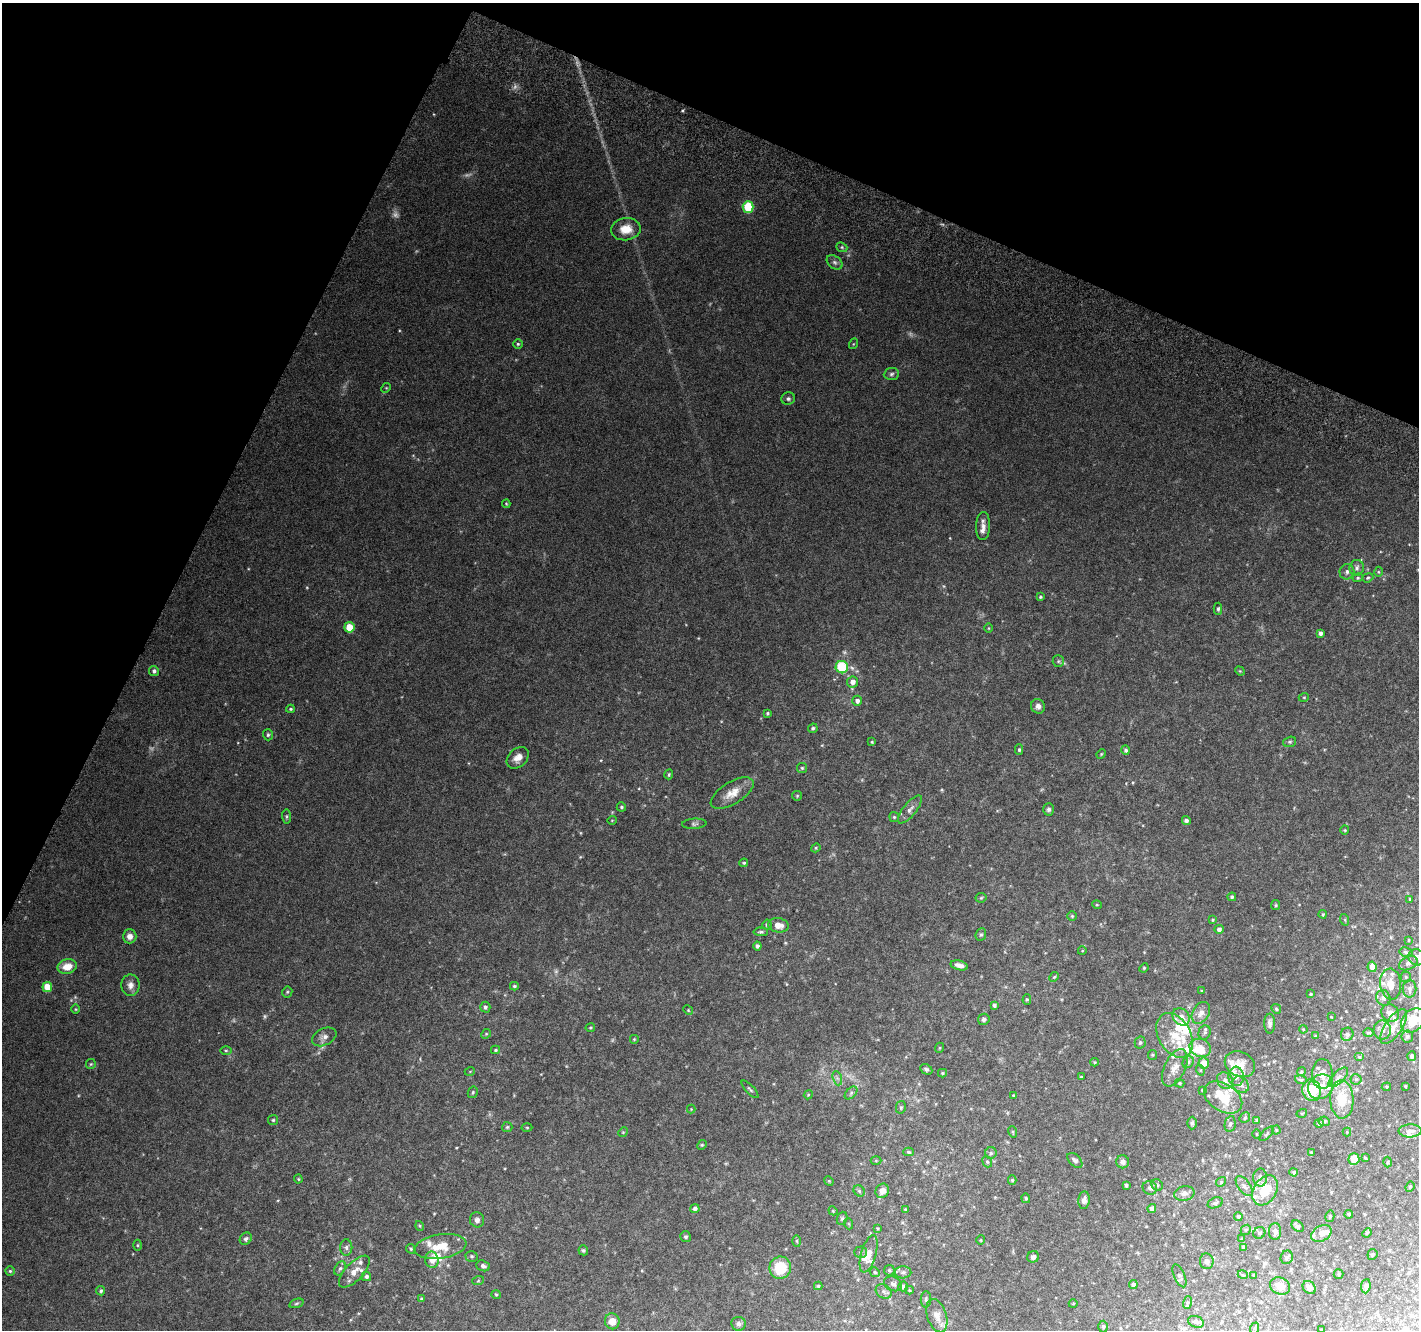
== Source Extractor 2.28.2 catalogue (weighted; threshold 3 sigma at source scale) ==
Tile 2 of 4 x 4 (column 2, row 1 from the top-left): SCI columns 1454-2870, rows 4308-5635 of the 5732 x 5894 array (HDU 1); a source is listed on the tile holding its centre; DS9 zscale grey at full resolution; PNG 1421 x 1332 px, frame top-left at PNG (2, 3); each listed source drawn as its Kron ellipse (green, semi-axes under 4 px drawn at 4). Shown black and unused: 22% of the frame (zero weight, under 3 of 6 exposures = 3% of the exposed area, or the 3 px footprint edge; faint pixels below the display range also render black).
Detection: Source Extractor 2.28.2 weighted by HDU 2 'WHT'; one run over the whole footprint, this tile lists its part. Background 0.0387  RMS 0.0037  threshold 0.015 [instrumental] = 3 sigma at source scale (4.09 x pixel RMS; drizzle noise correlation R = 1.36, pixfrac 0.8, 0.0396/0.0396 arcsec/px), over >= 5 px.
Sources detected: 323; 7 too faint to see at this stretch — neither listed nor drawn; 37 inside a brighter listed object's ellipse — not listed separately; the other 279 listed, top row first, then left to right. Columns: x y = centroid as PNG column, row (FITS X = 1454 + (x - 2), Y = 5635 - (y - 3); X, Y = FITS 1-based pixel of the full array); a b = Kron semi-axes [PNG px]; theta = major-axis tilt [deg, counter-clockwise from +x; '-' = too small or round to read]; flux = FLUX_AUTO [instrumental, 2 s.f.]
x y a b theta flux
748 207 6 5 - 14
626 229 15 11 8 4.7
842 247 6 4 -22 0.45
835 262 9 6 -39 0.91
518 344 5 5 - 0.46
853 344 5 3 - 0.28
891 374 8 6 6 0.78
386 388 5 4 - 0.34
788 399 7 6 - 0.73
506 504 4 4 - 0.3
983 526 14 7 87 2
1357 568 8 7 - 1.1
1347 572 8 7 - 1.2
1378 572 5 3 - 0.31
1358 578 5 4 - 0.44
1368 578 6 4 22 0.43
1040 597 4 3 - 0.42
1218 609 6 4 88 0.54
349 627 5 5 - 7.6
989 628 5 3 - 0.27
1320 633 4 4 - 0.92
1058 661 6 5 - 0.56
842 667 6 6 - 16
154 671 5 5 - 0.88
1240 671 5 4 - 0.33
853 682 5 5 - 1.7
1304 697 5 3 - 0.28
857 701 5 5 - 1.1
1038 706 7 7 - 1.4
290 709 4 3 - 0.46
767 713 3 3 - 0.39
813 728 5 4 - 0.49
268 735 5 5 - 0.55
872 742 3 3 - 0.33
1290 742 6 5 - 0.55
1019 750 5 4 - 0.49
1126 750 5 4 - 0.67
1101 754 5 4 - 0.32
518 758 12 9 43 2.5
802 768 5 5 - 0.47
669 774 5 3 - 0.43
732 793 24 11 31 4.3
797 796 5 4 - 0.34
621 807 5 4 - 0.53
910 809 17 6 51 1.7
1049 809 6 5 - 0.85
286 816 7 4 -85 0.52
894 817 5 5 - 0.48
612 820 5 3 - 0.23
1186 821 4 4 - 0.91
694 824 12 5 4 0.82
1345 830 4 4 - 0.32
816 848 5 4 - 0.35
744 863 4 3 - 0.38
1232 897 4 4 - 0.46
981 898 5 5 - 0.35
1410 899 4 3 - 0.37
1097 905 5 3 - 0.28
1276 905 5 4 - 0.36
1323 914 4 4 - 0.32
1072 916 5 5 - 0.42
1212 920 3 3 - 0.31
1345 920 6 3 -72 0.33
767 925 5 4 - 0.56
778 925 10 7 -12 2.8
1219 929 4 4 - 0.94
761 932 7 4 -4 0.57
981 935 6 5 - 0.51
130 936 7 6 - 1.7
1409 940 3 2 - 0.27
757 946 4 4 - 0.88
1082 951 4 3 - 0.22
1406 952 6 4 -12 0.63
1417 957 8 7 - 1.5
1408 963 10 6 25 1
959 965 9 4 -15 1.6
67 967 10 7 12 4.4
1372 967 5 4 - 3.1
1144 968 5 4 - 0.37
1054 977 5 4 - 0.36
1406 977 5 5 - 0.4
1391 984 15 10 -86 3.5
130 985 11 9 -88 1.9
514 986 4 3 - 0.53
47 987 5 5 - 5.9
1409 989 9 7 -89 1.1
1201 991 3 3 - 0.28
287 992 5 5 - 0.43
1311 994 4 3 - 0.36
1383 998 8 7 - 1
1027 999 5 4 - 0.42
994 1005 4 4 - 0.73
485 1007 5 5 - 0.7
76 1009 5 3 - 0.29
1276 1009 5 4 - 0.46
688 1010 5 4 - 0.31
1201 1013 12 8 59 2.2
1390 1013 9 8 - 2.2
1181 1017 9 8 - 2.1
1331 1017 2 2 - 0.19
984 1019 5 5 - 0.82
1413 1020 14 10 46 7.8
1270 1024 10 5 -89 1.2
1394 1027 20 8 56 3.2
590 1028 5 4 - 0.36
1303 1029 4 3 - 0.26
1382 1030 9 8 - 2.1
1205 1032 7 6 - 0.69
1368 1033 5 3 - 0.44
486 1034 5 4 - 0.41
1347 1034 6 6 - 0.87
1175 1035 24 16 -60 9
1315 1036 4 3 - 0.33
1407 1036 6 5 - 0.76
324 1037 13 8 26 1.8
634 1039 5 5 - 0.38
1140 1042 6 5 - 0.66
939 1048 5 3 - 0.28
1200 1048 11 9 -23 2.8
226 1050 6 4 0 0.36
495 1050 4 3 - 0.4
1152 1055 5 4 - 0.37
1412 1056 5 4 - 0.8
1359 1057 5 4 - 0.42
1094 1062 4 4 - 0.36
1188 1062 6 5 - 0.68
1204 1063 5 5 - 3.2
91 1064 5 5 - 0.4
1240 1064 16 12 -26 3.5
1175 1068 20 10 65 4
926 1069 6 4 -28 0.67
1200 1070 5 3 - 0.32
470 1071 5 3 - 0.24
1301 1072 4 3 - 0.33
942 1073 4 4 - 0.36
1322 1074 15 10 89 3.2
1236 1076 9 7 -86 1.8
1081 1077 4 3 - 0.35
1338 1077 12 5 45 1.2
837 1078 7 4 -71 0.81
1356 1079 5 5 - 0.51
1225 1080 9 7 -47 1.4
1301 1080 6 4 -16 0.45
1179 1083 5 4 - 0.44
1241 1085 9 7 -45 1.1
1405 1086 3 2 - 0.31
1321 1087 13 11 40 4.4
1386 1087 5 3 - 0.31
750 1089 11 4 -47 0.57
1202 1090 3 3 - 0.36
1312 1090 11 9 -75 13
473 1092 6 4 62 0.5
851 1093 7 4 46 0.76
808 1095 4 3 - 0.27
1014 1095 4 4 - 0.43
1223 1098 21 13 -32 8.3
1342 1099 19 11 -88 7.9
901 1107 6 5 - 0.58
691 1109 4 4 - 0.25
1302 1113 5 3 - 0.28
1245 1118 6 4 48 0.49
273 1120 5 5 - 0.43
1257 1120 4 3 - 0.38
1324 1121 6 4 -9 0.62
1192 1123 6 4 90 0.56
1319 1123 4 4 - 0.55
1230 1124 8 5 79 0.69
507 1127 5 5 - 0.44
527 1127 5 3 - 0.33
1276 1130 4 4 - 0.31
1410 1131 11 6 3 1.7
623 1132 5 4 - 0.35
1013 1132 6 3 -72 0.37
1347 1132 4 4 - 0.27
1257 1134 5 3 - 0.23
1267 1134 9 2 45 0.35
702 1145 5 4 - 0.35
908 1152 5 4 - 0.63
1311 1152 4 3 - 0.25
991 1153 6 5 - 0.6
1365 1158 3 3 - 0.3
1354 1159 6 5 - 5.1
1075 1160 9 5 -44 1
876 1161 5 3 - 0.31
987 1162 6 4 -68 0.49
1123 1162 6 6 - 1.1
1388 1162 5 3 - 0.32
1294 1172 4 4 - 0.58
1260 1177 9 7 -90 1.2
298 1179 4 4 - 0.32
1012 1180 4 4 - 0.44
829 1181 5 4 - 0.32
1221 1182 5 4 - 0.38
1126 1185 3 3 - 0.56
1157 1185 6 5 - 0.53
1244 1186 11 6 -53 1.2
1410 1187 5 4 - 0.37
1150 1188 7 6 - 1.1
1265 1190 16 11 59 8.8
859 1191 6 5 - 0.48
882 1191 7 6 - 1.7
1184 1193 10 7 13 1.3
1026 1198 5 4 - 0.36
1084 1200 9 6 84 1.2
1215 1203 8 5 23 0.73
695 1209 5 4 - 0.93
905 1209 3 3 - 0.31
1152 1209 4 4 - 1.5
833 1211 5 3 - 0.29
1349 1214 4 4 - 0.49
1238 1216 4 4 - 0.66
1330 1216 5 4 - 0.46
842 1218 7 5 69 0.53
477 1220 7 7 - 1.3
849 1224 5 3 - 0.28
420 1226 5 3 - 0.34
1298 1226 7 5 -43 0.88
878 1228 4 3 - 0.26
1246 1230 5 4 - 0.45
1275 1231 8 6 89 1.4
1259 1233 6 5 - 0.71
1321 1233 11 7 27 2.4
1367 1233 5 4 - 0.35
686 1237 5 5 - 0.55
246 1239 6 5 - 0.8
1242 1239 4 4 - 0.24
981 1240 5 3 - 0.23
797 1241 5 4 - 0.4
137 1245 5 3 - 0.37
440 1246 26 12 8 7.4
346 1247 8 6 -90 0.9
1243 1247 4 3 - 0.92
411 1249 5 4 - 0.44
583 1250 5 4 - 0.48
861 1252 6 5 - 0.65
869 1254 19 7 74 2.8
1372 1254 5 5 - 0.58
472 1256 6 5 - 0.6
1033 1257 6 5 - 0.98
1287 1257 7 6 - 0.68
432 1260 8 6 -80 2.7
1207 1261 8 7 - 0.9
483 1266 7 5 -21 0.86
340 1268 7 5 62 0.71
780 1268 11 10 - 9.5
889 1270 5 5 - 0.53
10 1271 4 4 - 0.44
354 1272 20 9 46 3.5
875 1272 5 4 - 0.48
903 1272 8 6 1 0.9
1339 1274 5 4 - 0.42
1243 1275 5 3 - 0.3
1254 1275 4 4 - 0.49
366 1276 5 4 - 0.82
1179 1276 12 5 -66 0.92
478 1281 6 3 19 0.37
893 1284 9 7 -26 1.1
1133 1285 4 4 - 0.96
818 1286 4 4 - 0.37
903 1286 5 5 - 0.98
1280 1286 10 8 -24 3.4
1366 1286 7 4 83 0.85
1309 1288 7 5 -45 1.6
909 1290 4 4 - 0.33
101 1291 4 4 - 0.62
884 1291 8 6 -37 1
496 1295 5 4 - 0.36
422 1299 4 3 - 0.57
926 1299 8 5 89 0.64
1187 1302 6 4 72 0.49
296 1303 7 4 19 0.54
1073 1304 4 3 - 0.3
937 1316 17 9 -72 3.1
612 1321 8 7 - 2.9
1196 1322 8 5 -21 0.91
739 1324 7 7 - 0.95
1103 1327 6 4 89 0.5
1255 1328 6 3 70 0.34
1322 1330 3 2 - 0.33
Isophote crosses this tile's border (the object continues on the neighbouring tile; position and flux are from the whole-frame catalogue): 4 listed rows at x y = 1417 957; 1413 1020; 1410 1131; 1322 1330
Unlisted compact peaks at least as high as the median listed source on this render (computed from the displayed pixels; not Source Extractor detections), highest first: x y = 601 760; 580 857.